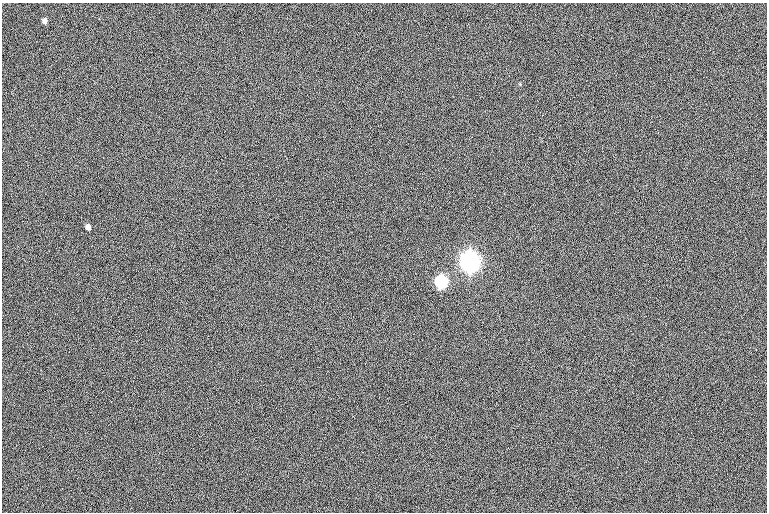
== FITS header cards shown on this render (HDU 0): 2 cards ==
NAXIS1  =                  765
NAXIS2  =                  510

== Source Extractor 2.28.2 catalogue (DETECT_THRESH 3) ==
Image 765 x 510 px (HDU 0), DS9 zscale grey, 1 PNG px = 1 image px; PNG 769 x 514 px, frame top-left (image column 1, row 510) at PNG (2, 3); no overlay
Background 0.884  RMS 12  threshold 35.3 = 3 sigma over >= 5 px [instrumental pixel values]
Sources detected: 4; all 4 listed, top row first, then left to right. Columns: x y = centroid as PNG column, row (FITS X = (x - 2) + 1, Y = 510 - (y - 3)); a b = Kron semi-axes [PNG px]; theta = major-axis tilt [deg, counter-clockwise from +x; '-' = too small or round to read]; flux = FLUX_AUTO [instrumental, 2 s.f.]
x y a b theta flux
44 21 6 5 - 2900
88 227 5 4 - 4300
470 262 7 7 - 960000
441 282 6 6 - 160000